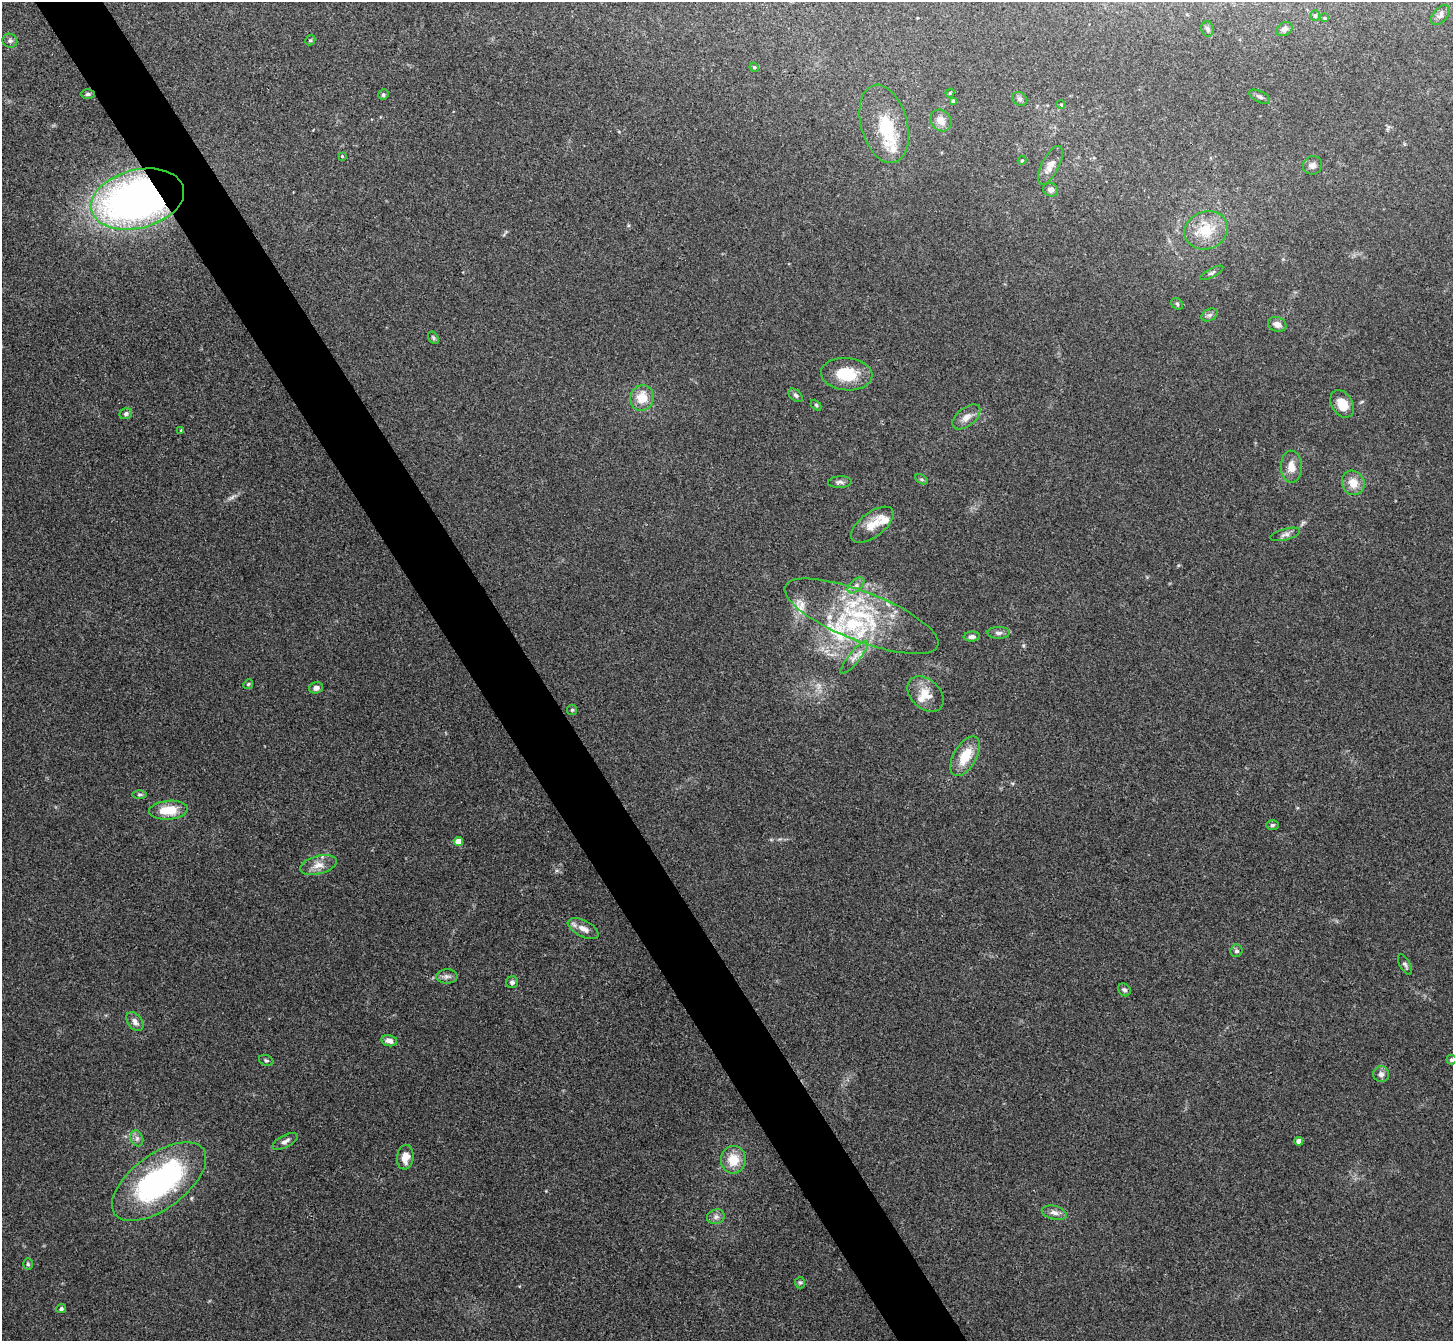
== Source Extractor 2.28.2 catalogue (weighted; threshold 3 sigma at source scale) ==
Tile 11 of 4 x 4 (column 3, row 3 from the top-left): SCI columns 2906-4356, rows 1495-2833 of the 5810 x 5804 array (HDU 1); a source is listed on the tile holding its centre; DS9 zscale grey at full resolution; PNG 1455 x 1343 px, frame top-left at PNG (2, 2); each listed source drawn as its Kron ellipse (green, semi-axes under 4 px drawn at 4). Shown black and unused: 5% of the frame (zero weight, under 3 of 4 exposures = <1% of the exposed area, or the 3 px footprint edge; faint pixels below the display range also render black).
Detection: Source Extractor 2.28.2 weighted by HDU 2 'WHT'; one run over the whole footprint, this tile lists its part. Background 0.0283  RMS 0.0047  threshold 0.0213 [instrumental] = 3 sigma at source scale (4.5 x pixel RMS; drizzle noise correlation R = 1.50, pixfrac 1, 0.05/0.05 arcsec/px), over >= 5 px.
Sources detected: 90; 1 too faint to see at this stretch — neither listed nor drawn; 9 inside a brighter listed object's ellipse — not listed separately; the other 80 listed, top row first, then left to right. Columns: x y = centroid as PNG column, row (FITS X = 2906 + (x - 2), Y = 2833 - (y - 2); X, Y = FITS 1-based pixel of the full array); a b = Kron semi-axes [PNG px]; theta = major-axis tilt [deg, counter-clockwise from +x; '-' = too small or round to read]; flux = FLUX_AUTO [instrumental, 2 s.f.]
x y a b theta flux
1315 15 5 4 - 0.6
1440 15 12 7 51 1.7
1324 18 4 3 - 0.45
1208 29 7 6 - 1.1
1284 29 8 6 32 1.6
310 40 5 4 - 0.61
10 41 7 7 - 1.2
754 67 5 4 - 0.48
950 93 4 4 - 0.51
88 94 7 5 0 0.9
383 95 5 5 - 0.84
1260 97 11 5 -27 1.4
1020 99 8 6 -32 1.2
953 101 3 3 - 0.71
1061 104 5 3 - 0.46
941 120 11 10 - 4.1
884 124 40 23 -75 19
342 156 4 4 - 0.45
1022 160 4 4 - 0.4
1050 165 21 8 63 4.2
1313 165 10 9 - 2
1051 190 8 6 -24 1.7
137 199 47 29 14 250
1206 230 22 18 21 13
1212 273 13 4 28 1.1
1177 304 6 5 - 0.75
1210 315 8 5 26 1.4
1277 324 9 7 -20 3
433 338 7 5 -58 0.78
847 374 26 16 -5 15
796 395 8 5 -41 1.1
642 398 13 11 74 8.1
1342 404 15 10 -57 6.8
816 405 6 4 -45 0.67
126 414 6 5 - 1.4
966 417 16 9 38 3.7
181 430 3 3 - 0.43
1291 467 16 10 -89 5.3
921 479 7 4 -30 0.73
840 482 12 6 4 1.5
1353 483 12 11 - 6.2
872 525 25 12 37 7.6
1285 534 15 5 16 1.9
856 585 10 5 42 1.9
862 616 82 24 -21 50
998 633 11 6 0 1.6
972 637 8 5 5 1.7
854 657 20 5 51 3.4
248 684 5 4 - 0.58
316 688 7 5 18 2.3
926 694 21 14 -43 7.7
572 710 5 5 - 0.61
965 756 22 11 60 11
140 794 7 3 0 0.81
168 810 19 9 5 12
1272 825 6 5 - 0.92
458 841 4 4 - 6.5
318 865 19 9 14 4.6
583 929 17 8 -27 4.2
1236 951 6 6 - 1.2
1405 965 11 5 -61 1.2
447 976 11 7 1 1.9
512 982 6 6 - 1.4
1124 990 7 5 -48 1.3
135 1022 10 7 -54 2.4
389 1041 8 5 -11 2.6
266 1060 7 5 -24 0.89
1451 1060 5 5 - 1.1
1381 1074 8 8 - 2
137 1138 8 6 -70 1.5
285 1141 14 6 28 2.1
1299 1141 4 4 - 3.1
405 1157 12 8 82 5.1
733 1160 14 12 81 9.5
159 1182 55 27 36 100
1054 1213 13 7 -13 2.5
716 1217 9 7 17 1.7
28 1264 6 5 - 0.72
800 1283 6 5 - 0.73
61 1309 5 4 - 1
Overlapping masked pixels (flux is a lower limit): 1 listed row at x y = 137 199
Isophote crosses this tile's border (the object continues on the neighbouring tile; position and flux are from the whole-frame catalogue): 1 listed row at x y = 1451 1060